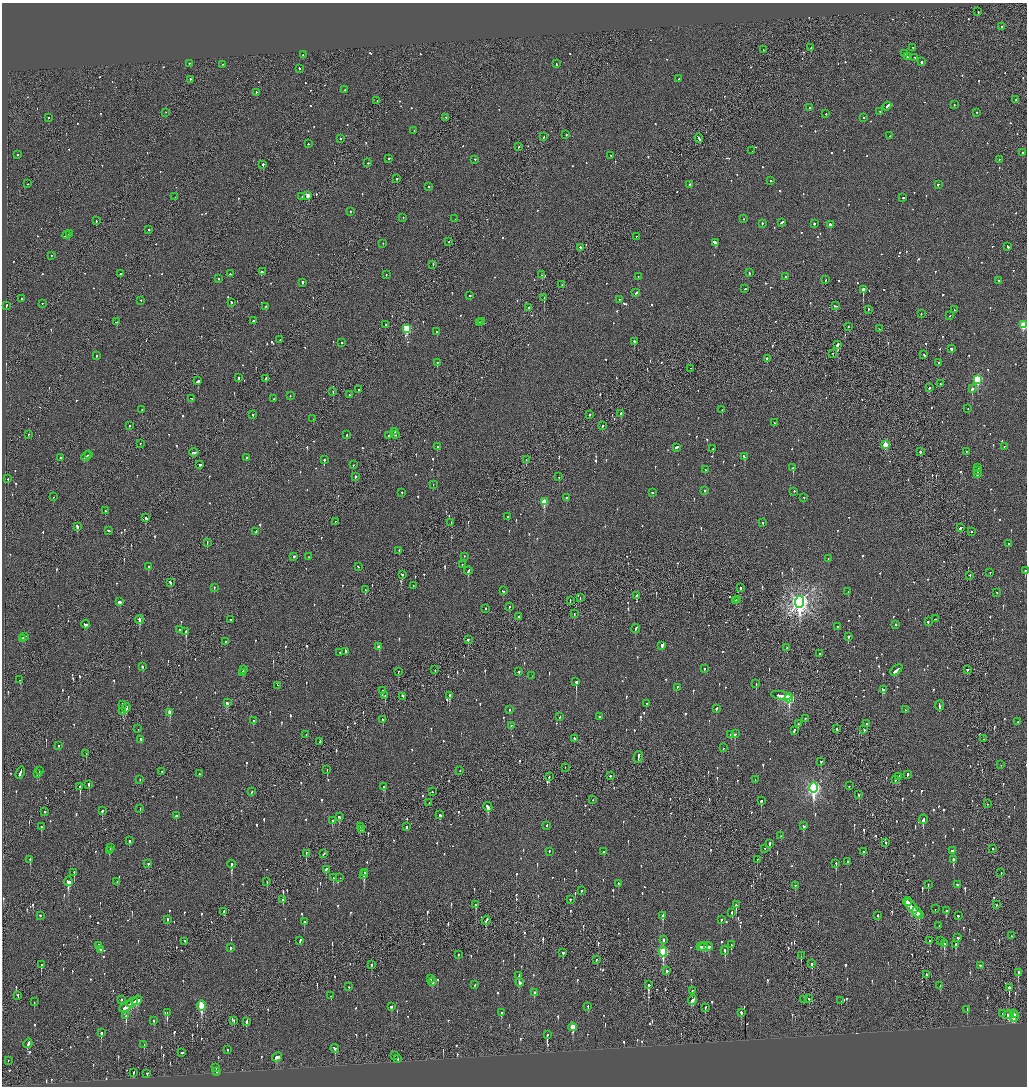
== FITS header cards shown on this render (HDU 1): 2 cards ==
NAXIS1  =                 2050
NAXIS2  =                 2168

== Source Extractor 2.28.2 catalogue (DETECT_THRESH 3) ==
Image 2050 x 2168 px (HDU 1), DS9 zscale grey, zoomed out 1/2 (1 PNG px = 2 x 2 image px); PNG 1029 x 1088 px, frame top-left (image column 2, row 2168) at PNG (2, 3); each listed source drawn as its Kron ellipse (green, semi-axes under 4 px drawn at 4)
Background -0.116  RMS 0.077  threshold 0.231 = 3 sigma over >= 5 px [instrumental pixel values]
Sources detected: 1272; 53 cannot appear on this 1/2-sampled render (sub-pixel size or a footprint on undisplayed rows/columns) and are neither listed nor drawn; of the other 1219, the 500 brightest by FLUX_AUTO listed and drawn (719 fainter detections omitted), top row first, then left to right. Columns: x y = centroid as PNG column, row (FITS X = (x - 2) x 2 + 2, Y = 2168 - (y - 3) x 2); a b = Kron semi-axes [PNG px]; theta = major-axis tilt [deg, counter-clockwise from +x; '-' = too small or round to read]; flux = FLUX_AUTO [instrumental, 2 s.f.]
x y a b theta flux
978 12 2 2 - 65
1002 27 2 2 - 340
811 48 2 2 - 97
913 48 2 2 - 54
763 50 2 1 - 97
904 54 2 2 - 120
303 55 2 1 - 81
907 57 2 2 - 80
915 58 2 2 - 77
922 63 2 2 - 160
189 64 2 2 - 83
556 64 3 2 - 110
222 65 2 2 - 51
299 69 2 2 - 71
679 79 2 2 - 96
190 80 2 2 - 79
345 90 2 2 - 68
256 93 3 2 - 92
1016 100 2 2 - 83
377 101 2 1 - 220
954 105 2 2 - 48
887 107 4 2 - 310
809 108 2 2 - 69
880 112 2 2 - 58
166 113 2 2 - 58
977 113 2 2 - 48
826 114 2 2 - 71
49 118 2 2 - 130
446 118 2 2 - 110
864 118 2 2 - 94
414 131 2 2 - 47
566 135 2 2 - 130
889 136 2 2 - 88
544 137 2 1 - 59
699 138 5 2 - 240
340 139 2 2 - 89
308 144 2 2 - 180
519 147 2 2 - 160
752 151 2 2 - 49
1023 153 2 2 - 49
17 155 2 2 - 69
611 156 2 2 - 66
389 159 2 2 - 140
475 160 2 2 - 170
999 160 2 2 - 50
368 163 2 2 - 55
263 165 2 2 - 260
397 179 2 2 - 340
771 181 2 2 - 68
27 184 2 2 - 54
690 185 2 2 - 110
938 185 3 2 - 87
429 187 2 2 - 61
308 196 3 2 - 190
175 197 2 2 - 53
302 197 2 2 - 46
902 198 3 1 - 140
351 212 2 2 - 63
403 218 2 2 - 72
455 219 2 2 - 71
743 219 2 2 - 120
96 221 2 2 - 48
781 223 3 2 - 130
762 224 2 2 - 88
814 224 2 2 - 82
830 225 2 2 - 420
149 230 2 2 - 110
69 234 3 2 - 120
67 236 4 2 - 210
636 237 2 2 - 50
449 242 2 1 - 59
715 243 4 2 - 660
383 244 2 1 - 53
1008 247 3 2 - 110
580 248 3 2 - 130
51 256 2 2 - 47
433 265 2 2 - 55
262 272 3 2 - 140
749 273 3 2 - 80
121 274 2 2 - 210
230 274 2 2 - 83
386 275 2 2 - 49
542 275 2 2 - 48
638 277 2 2 - 51
785 277 3 2 - 110
218 279 2 2 - 60
826 280 2 2 - 57
998 281 2 2 - 66
302 283 2 2 - 410
562 285 2 2 - 46
745 289 2 2 - 57
863 290 2 2 - 1500
636 293 4 2 - 140
470 296 2 2 - 85
544 298 2 1 - 300
22 299 2 2 - 110
619 300 2 2 - 57
141 301 2 2 - 69
231 303 3 2 - 85
42 304 2 1 - 85
6 306 2 2 - 73
835 306 3 2 - 55
266 307 2 2 - 60
529 308 2 2 - 110
868 310 2 2 - 59
954 310 2 2 - 48
921 314 2 2 - 97
950 316 2 2 - 67
254 321 2 2 - 140
117 322 3 2 - 110
481 322 2 2 - 200
479 323 2 2 - 80
385 325 2 2 - 110
1024 325 3 3 - 820
848 327 2 2 - 79
407 329 3 3 - 920
879 329 2 2 - 54
437 332 2 2 - 180
280 340 2 2 - 62
634 342 2 2 - 240
342 343 2 2 - 200
837 345 3 2 - 1000
951 349 3 2 - 210
833 354 2 1 - 98
924 355 3 2 - 92
96 356 2 2 - 110
767 359 2 2 - 110
437 363 2 2 - 270
938 363 2 2 - 49
691 369 2 2 - 71
239 378 3 2 - 140
266 379 2 2 - 160
978 380 4 3 - 1200
198 381 3 2 - 220
940 384 2 2 - 46
929 388 2 2 - 64
972 389 3 2 - 320
358 390 2 2 - 120
333 392 2 1 - 51
349 395 2 2 - 48
290 396 2 2 - 48
191 399 2 2 - 54
274 399 2 2 - 62
968 409 2 2 - 51
142 410 2 2 - 52
722 410 2 2 - 58
621 414 2 2 - 330
253 415 2 2 - 160
589 415 2 2 - 170
313 419 2 1 - 84
774 423 2 2 - 77
129 426 2 2 - 63
602 426 2 2 - 76
394 432 2 1 - 440
28 435 2 1 - 200
346 435 2 2 - 65
395 435 2 2 - 62
388 436 2 2 - 71
140 444 2 1 - 47
885 445 3 3 - 310
437 447 2 2 - 74
1004 447 2 2 - 52
676 448 4 2 - 160
713 449 2 2 - 270
920 452 2 2 - 230
966 452 2 2 - 56
194 453 5 2 - 250
89 455 2 2 - 76
86 457 5 2 - 240
744 457 4 2 - 190
61 458 2 2 - 72
247 458 2 2 - 70
324 460 2 2 - 410
526 460 2 1 - 79
200 465 2 2 - 140
353 465 2 2 - 47
793 468 2 2 - 210
978 468 3 2 - 120
705 470 2 2 - 48
978 471 2 2 - 180
977 474 3 2 - 230
355 477 2 2 - 140
559 477 2 1 - 81
8 479 2 2 - 110
433 485 2 1 - 65
705 491 2 2 - 78
794 492 2 2 - 96
402 493 2 2 - 56
652 493 2 2 - 120
53 497 2 2 - 100
566 498 2 2 - 170
804 498 2 2 - 98
544 502 4 3 - 330
105 511 2 2 - 120
507 517 2 2 - 61
146 518 3 2 - 160
335 522 2 1 - 330
451 523 2 2 - 65
763 523 2 2 - 50
77 527 4 2 - 230
960 528 3 2 - 140
109 531 3 2 - 140
255 532 3 2 - 170
971 532 2 2 - 65
207 543 2 1 - 61
1008 544 2 2 - 58
399 551 2 2 - 66
294 557 2 2 - 83
308 557 2 1 - 72
464 557 2 2 - 46
828 559 2 2 - 46
462 565 2 2 - 48
148 567 2 2 - 99
358 567 3 2 - 88
468 571 4 2 - 200
1025 571 3 2 - 130
990 573 2 2 - 50
402 575 2 2 - 170
970 576 2 2 - 47
170 583 3 2 - 130
413 586 2 1 - 88
214 588 2 2 - 62
740 588 2 2 - 260
365 590 2 1 - 51
503 591 3 2 - 77
848 592 2 2 - 51
997 593 2 2 - 58
637 596 3 2 - 200
580 598 2 1 - 59
737 600 3 1 - 84
570 601 2 1 - 51
736 601 3 1 - 63
119 602 3 2 - 100
799 602 6 4 84 8500
509 607 2 2 - 130
486 609 2 2 - 55
574 614 2 1 - 49
519 617 3 2 - 56
935 619 2 2 - 53
139 620 4 2 - 370
231 620 2 2 - 53
928 622 2 2 - 64
86 625 4 2 - 150
896 625 2 2 - 100
838 627 2 1 - 210
636 629 4 2 - 93
179 630 2 2 - 48
186 632 3 2 - 350
25 637 4 2 - 99
848 637 2 2 - 95
22 639 3 2 - 87
468 640 3 2 - 230
225 642 2 2 - 79
662 646 2 2 - 190
379 647 3 2 - 170
787 648 2 2 - 81
346 652 3 2 - 130
340 653 3 2 - 100
819 654 2 2 - 260
142 667 2 2 - 56
704 669 2 2 - 120
244 670 3 1 - 250
435 670 2 1 - 52
896 670 7 2 42 320
967 670 4 2 - 380
398 672 2 2 - 90
519 672 2 2 - 85
242 673 3 2 - 530
532 676 2 1 - 48
20 680 2 1 - 69
576 682 3 2 - 1100
756 684 2 2 - 110
278 686 2 2 - 75
677 688 2 2 - 62
883 690 4 3 - 140
382 691 3 2 - 190
385 696 3 2 - 100
449 696 3 2 - 420
781 696 10 2 -10 300
403 697 3 1 - 180
789 698 4 3 - 1300
227 703 3 2 - 110
646 704 2 2 - 78
123 705 2 2 - 160
939 706 5 2 - 160
126 708 5 2 - 190
716 709 3 2 - 86
510 710 2 2 - 67
905 710 2 2 - 55
123 712 4 2 - 90
170 713 3 2 - 180
560 717 2 2 - 46
599 717 2 2 - 65
805 719 2 2 - 65
383 720 3 2 - 120
253 721 2 2 - 260
1018 722 2 2 - 220
798 724 2 2 - 110
866 724 2 2 - 490
511 726 2 2 - 100
138 729 2 2 - 86
837 729 3 2 - 100
864 730 2 2 - 110
794 731 3 2 - 69
735 734 2 2 - 610
306 735 2 2 - 61
731 735 2 2 - 100
574 739 2 2 - 91
983 739 2 1 - 60
141 740 3 2 - 95
320 742 2 2 - 77
59 746 2 2 - 84
723 748 2 2 - 130
86 754 3 2 - 120
638 757 6 2 76 260
821 762 2 2 - 62
1001 765 2 1 - 130
565 768 2 1 - 61
327 770 2 1 - 67
39 771 2 2 - 130
460 771 2 2 - 47
162 772 2 1 - 130
20 773 6 2 70 260
37 774 2 2 - 84
199 774 2 2 - 91
908 775 4 2 - 160
610 776 2 2 - 150
549 777 2 1 - 64
899 777 3 2 - 150
140 780 2 1 - 65
755 780 2 2 - 76
895 780 2 2 - 86
89 785 3 2 - 110
849 786 2 2 - 66
80 787 3 2 - 300
384 787 4 2 - 120
813 788 5 4 - 3800
252 792 3 1 - 120
432 792 2 2 - 47
859 795 2 2 - 57
592 800 2 1 - 62
761 801 3 2 - 170
429 803 2 2 - 58
987 804 2 1 - 58
488 807 5 2 - 440
140 809 2 1 - 53
102 811 2 2 - 380
44 812 2 1 - 54
440 815 3 2 - 140
176 816 2 2 - 54
339 817 3 3 - 110
923 820 5 2 - 230
332 821 3 2 - 100
547 826 2 2 - 63
803 826 3 2 - 220
41 827 3 2 - 79
360 827 2 1 - 170
406 827 3 1 - 81
362 830 2 2 - 51
780 836 2 2 - 53
129 841 2 2 - 190
886 843 4 1 - 49
770 844 4 2 - 110
110 848 2 2 - 59
765 849 2 1 - 70
993 849 2 1 - 120
109 851 3 2 - 94
952 851 3 2 - 140
549 852 2 2 - 140
604 852 3 2 - 49
864 852 2 2 - 170
306 854 2 1 - 85
324 854 3 2 - 100
30 860 3 2 - 150
757 860 3 2 - 54
953 860 3 2 - 390
848 862 2 2 - 56
148 864 2 2 - 310
836 864 3 2 - 200
232 865 4 2 - 790
326 870 3 2 - 92
74 873 3 1 - 120
364 873 2 2 - 140
1001 873 2 2 - 69
364 875 4 2 - 260
333 878 2 2 - 90
340 878 2 2 - 69
68 882 4 3 - 670
117 882 2 2 - 46
267 882 3 2 - 82
618 884 3 2 - 86
928 885 3 1 - 53
957 885 2 2 - 63
795 886 2 2 - 86
581 891 2 2 - 160
283 900 3 2 - 50
570 900 2 2 - 63
908 902 4 2 - 230
476 905 4 2 - 270
736 905 3 2 - 330
996 905 2 1 - 150
911 907 8 3 -53 700
935 909 2 2 - 52
946 911 2 2 - 170
224 912 3 2 - 88
732 913 3 2 - 53
917 913 6 2 -60 240
919 915 2 2 - 220
40 916 2 2 - 92
663 916 4 2 - 230
878 916 3 2 - 46
958 916 3 2 - 69
167 920 3 2 - 79
721 920 2 2 - 130
486 921 4 2 - 110
304 922 2 2 - 120
939 926 2 1 - 49
1012 936 2 2 - 89
958 938 2 2 - 250
663 940 3 2 - 160
300 941 4 2 - 130
930 941 3 2 - 84
940 941 3 2 - 76
185 942 2 1 - 68
944 944 3 2 - 230
731 945 3 2 - 60
956 945 3 2 - 270
99 946 3 2 - 64
700 947 2 2 - 110
703 947 5 2 - 250
708 947 4 2 - 210
230 948 3 2 - 48
101 950 2 2 - 48
725 951 4 2 - 160
663 952 5 3 - 1100
563 953 3 2 - 65
458 955 2 2 - 49
801 956 3 1 - 48
596 960 3 1 - 63
812 964 3 2 - 200
41 965 3 2 - 110
372 965 3 2 - 110
980 966 3 2 - 100
667 971 3 2 - 86
1018 973 2 2 - 370
926 975 2 1 - 69
519 976 3 2 - 350
431 979 3 2 - 150
433 982 2 2 - 390
520 983 4 2 - 79
475 985 2 2 - 50
648 985 4 2 - 680
940 986 3 2 - 54
349 987 2 2 - 140
1009 988 4 2 - 670
692 991 2 2 - 56
534 993 2 2 - 220
18 996 3 1 - 74
331 996 2 2 - 71
809 999 3 2 - 63
121 1000 3 2 - 58
692 1000 5 3 - 130
804 1000 2 2 - 62
137 1001 5 3 - 260
841 1001 2 2 - 53
34 1002 3 1 - 120
132 1003 6 2 31 250
201 1006 5 3 - 740
126 1007 7 3 33 340
391 1007 3 2 - 67
588 1007 2 2 - 68
705 1008 3 2 - 51
967 1010 3 2 - 66
167 1013 2 1 - 49
501 1013 2 2 - 180
741 1013 3 2 - 85
1003 1014 3 2 - 80
1014 1014 3 2 - 110
1009 1015 5 4 - 230
126 1016 2 2 - 830
1014 1017 5 2 - 440
154 1021 3 2 - 76
234 1021 3 2 - 47
246 1022 4 2 - 90
573 1027 4 3 - 350
101 1033 2 2 - 480
547 1035 3 2 - 140
28 1044 5 2 - 180
144 1045 3 2 - 52
335 1049 4 3 - 98
228 1050 2 2 - 150
182 1053 2 2 - 53
394 1056 2 1 - 120
277 1057 5 3 - 150
398 1059 2 2 - 130
8 1061 2 1 - 58
216 1068 2 2 - 91
217 1072 2 2 - 65
133 1073 3 2 - 46
147 1074 3 2 - 53
At the frame edge (FLAGS 8, measured only in part): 2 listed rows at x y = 1024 325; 1025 571
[719 fainter detections neither listed nor drawn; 53 sub-pixel or undisplayed-footprint detections neither listed nor drawn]